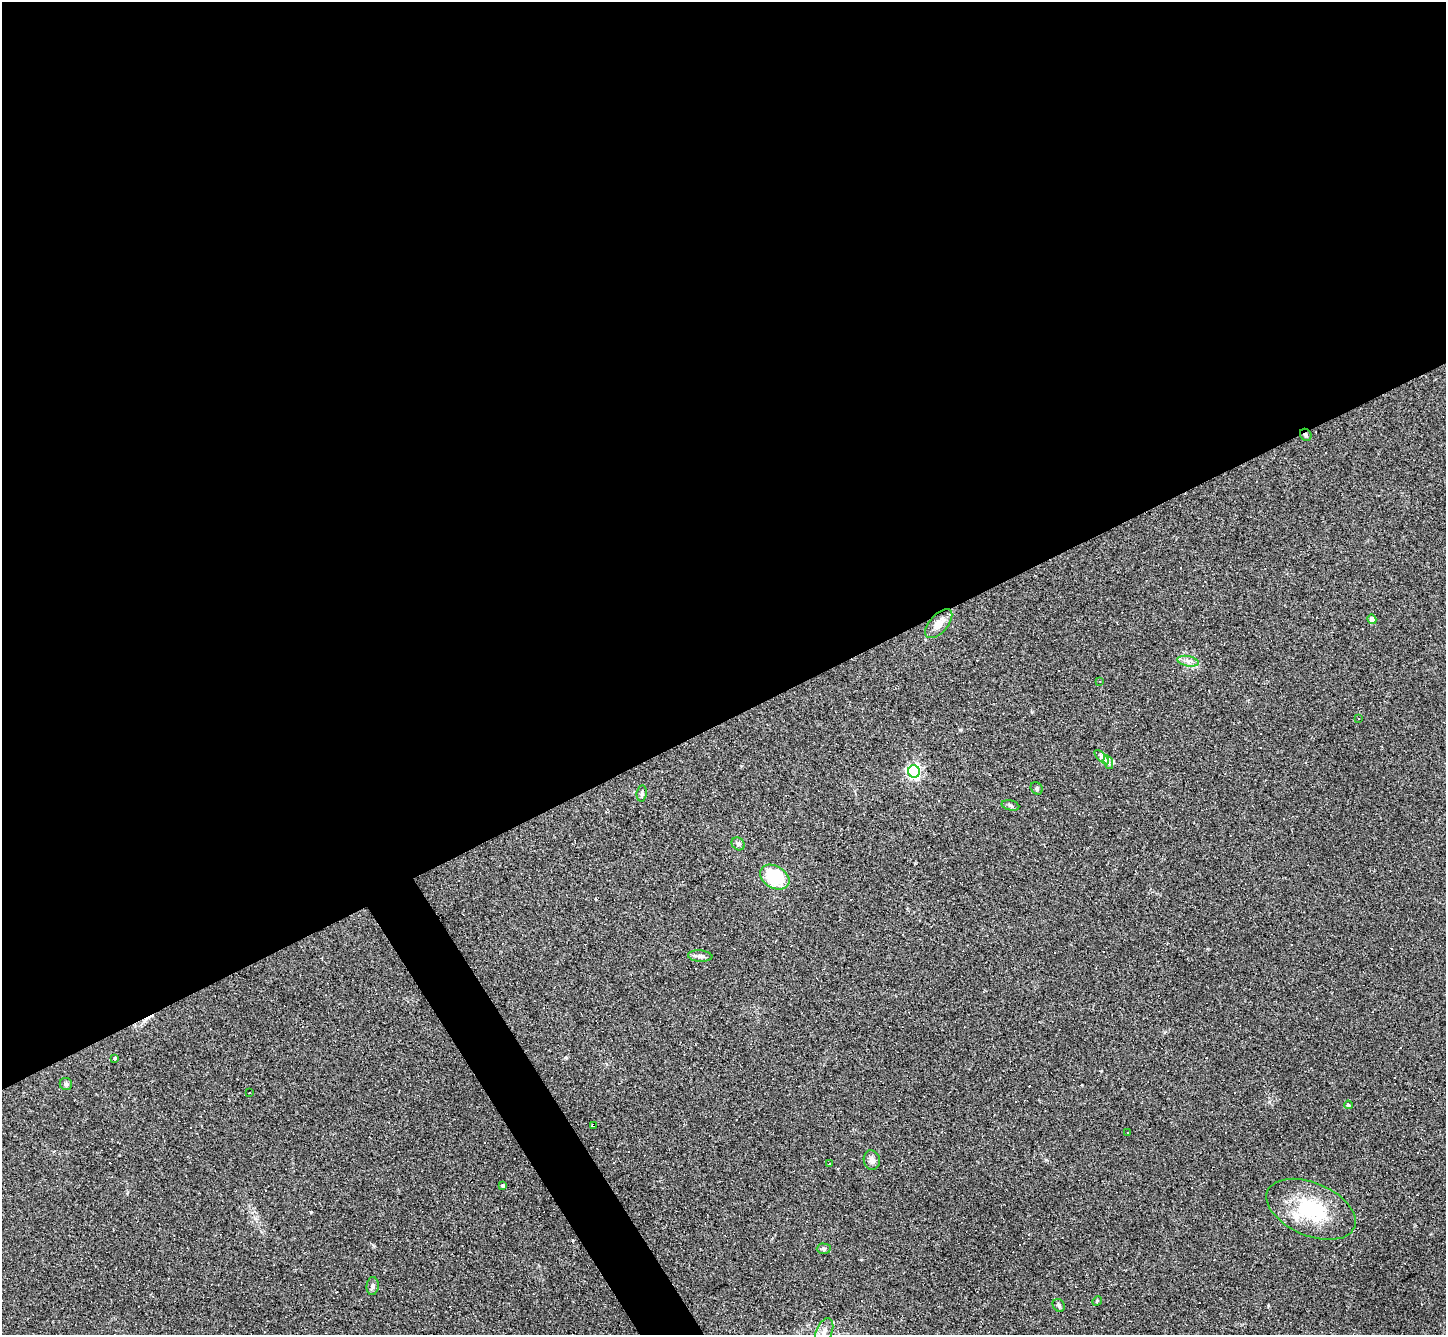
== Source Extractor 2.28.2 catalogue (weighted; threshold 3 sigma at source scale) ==
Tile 2 of 4 x 4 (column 2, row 1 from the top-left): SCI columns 1445-2888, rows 4147-5479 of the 5775 x 5766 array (HDU 1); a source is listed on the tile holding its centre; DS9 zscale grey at full resolution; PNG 1448 x 1337 px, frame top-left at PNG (2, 2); each listed source drawn as its Kron ellipse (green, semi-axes under 4 px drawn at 4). Shown black and unused: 56% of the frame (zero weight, under 2 of 3 exposures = <1% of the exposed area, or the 3 px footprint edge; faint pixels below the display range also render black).
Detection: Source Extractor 2.28.2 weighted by HDU 2 'WHT'; one run over the whole footprint, this tile lists its part. Background 0.112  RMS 0.0072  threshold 0.0323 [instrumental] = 3 sigma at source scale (4.5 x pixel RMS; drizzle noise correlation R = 1.50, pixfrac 1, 0.05/0.05 arcsec/px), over >= 5 px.
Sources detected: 50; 20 cosmic-ray / hot-pixel residue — neither listed nor drawn; the other 30 listed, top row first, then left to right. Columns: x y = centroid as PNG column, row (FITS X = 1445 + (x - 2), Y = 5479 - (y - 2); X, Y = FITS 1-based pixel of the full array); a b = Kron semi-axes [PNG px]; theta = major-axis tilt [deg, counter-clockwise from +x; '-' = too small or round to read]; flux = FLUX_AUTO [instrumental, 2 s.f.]
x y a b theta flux
1306 435 6 5 - 1.7
1372 619 5 4 - 4.8
939 624 18 9 48 7.7
1188 661 11 5 -12 3
1100 681 3 2 - 0.76
1358 719 3 2 - 0.48
1102 757 9 3 -45 1.7
1108 762 7 4 -71 1.8
914 771 6 6 - 140
1037 788 7 5 -49 1.2
642 793 8 5 83 1.5
1010 805 9 5 -13 1.5
738 844 7 6 - 1.6
775 877 16 11 -30 36
700 956 12 5 -4 2.6
115 1058 3 3 - 1.2
66 1084 6 6 - 1.4
249 1093 2 2 - 0.43
1348 1105 4 4 - 2.2
594 1125 4 3 - 1.6
1128 1133 2 2 - 0.61
872 1160 10 8 -80 3
829 1164 3 2 - 0.45
503 1186 4 3 - 1.9
1311 1209 47 26 -23 48
824 1249 7 5 0 1.4
373 1286 9 6 84 1.9
1097 1301 5 4 - 0.71
1059 1305 7 5 -51 1.4
824 1331 14 8 66 4.9
Overlapping masked pixels (flux is a lower limit): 2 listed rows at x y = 1306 435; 594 1125